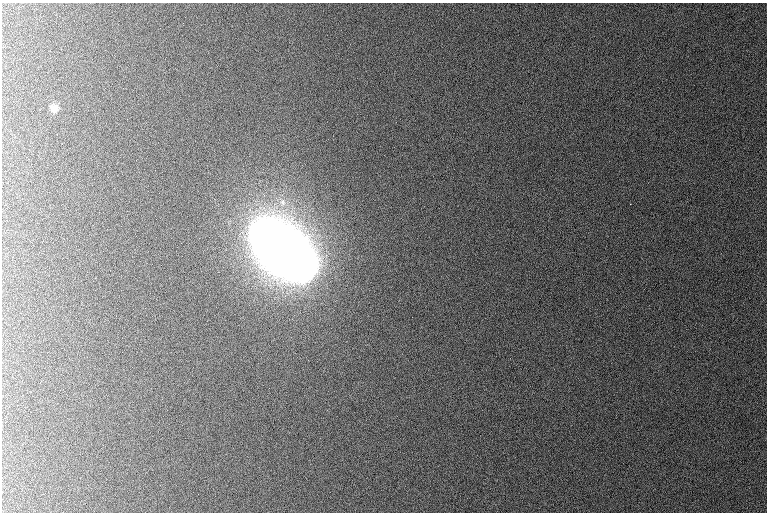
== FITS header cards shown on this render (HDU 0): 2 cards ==
NAXIS1  =                  765 /
NAXIS2  =                  510 /

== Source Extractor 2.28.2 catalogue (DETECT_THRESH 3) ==
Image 765 x 510 px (HDU 0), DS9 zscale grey, 1 PNG px = 1 image px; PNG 769 x 514 px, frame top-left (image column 1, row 510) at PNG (2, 3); no overlay
Background 1080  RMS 11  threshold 32.5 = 3 sigma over >= 5 px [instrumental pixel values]
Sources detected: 4; all 4 listed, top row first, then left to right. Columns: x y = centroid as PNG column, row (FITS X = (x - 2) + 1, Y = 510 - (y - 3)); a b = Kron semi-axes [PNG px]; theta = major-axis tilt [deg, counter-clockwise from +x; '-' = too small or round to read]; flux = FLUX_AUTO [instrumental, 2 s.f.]
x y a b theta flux
54 108 10 8 -62 5.4e+03
283 202 11 9 -76 6.2e+03
630 204 2 2 - 7.0e+02
283 252 53 24 -38 8.7e+06